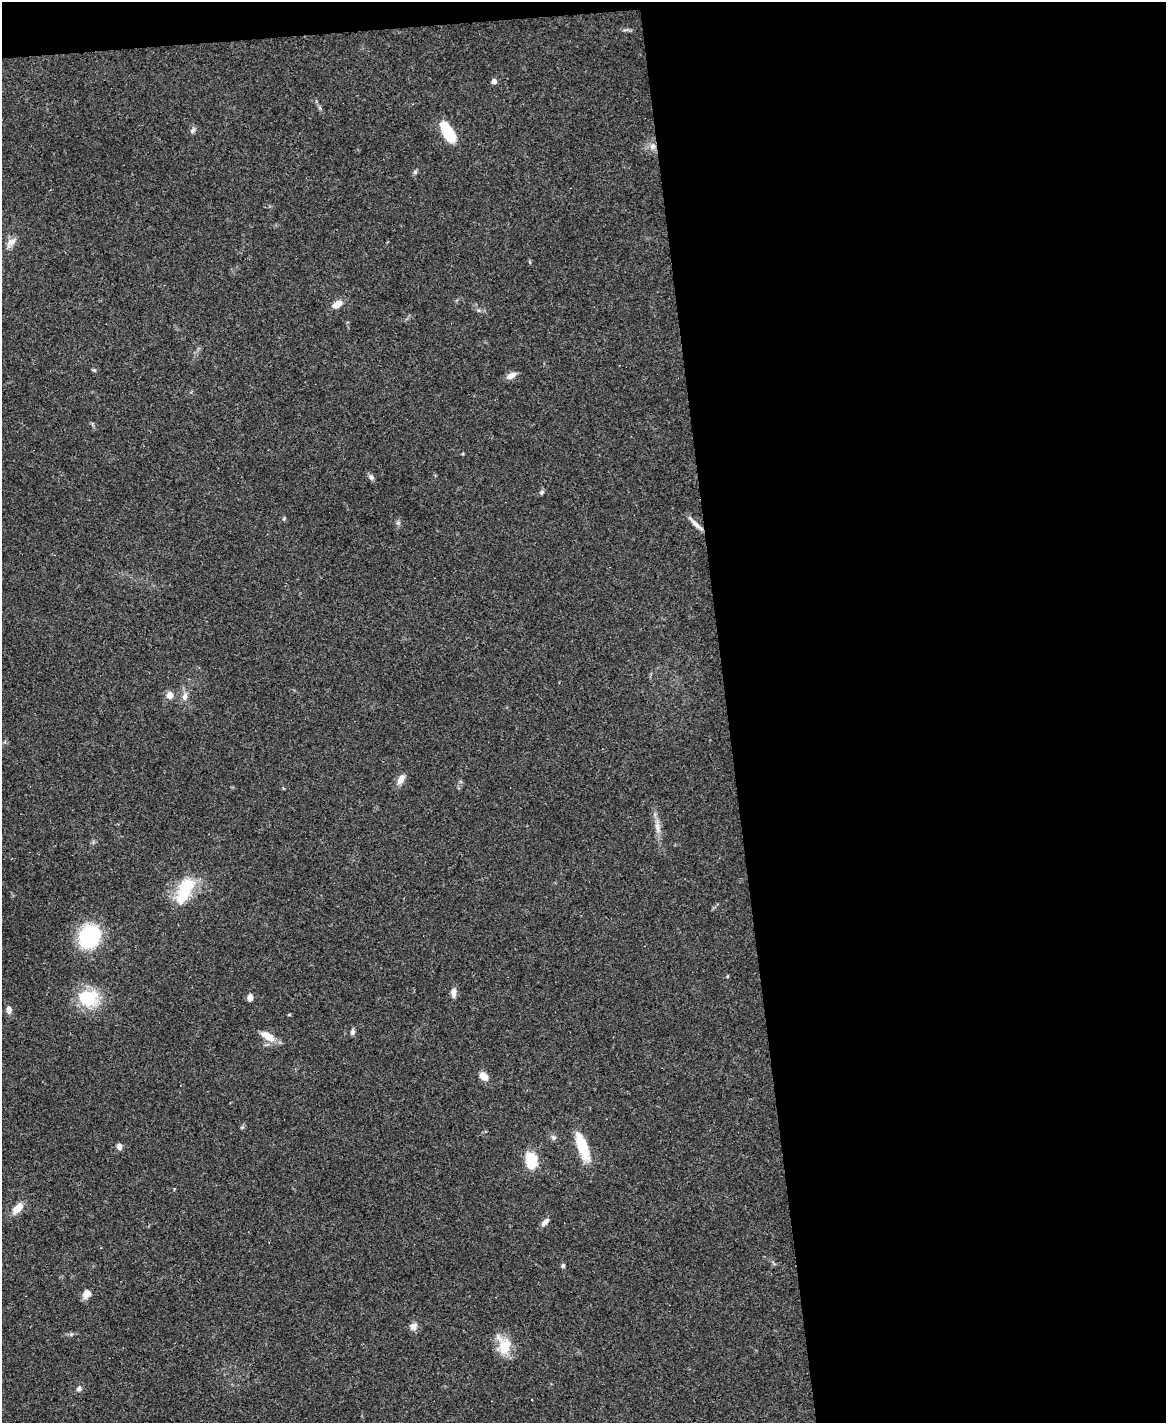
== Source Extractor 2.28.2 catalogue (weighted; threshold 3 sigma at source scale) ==
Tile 4 of 4 x 3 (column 4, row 1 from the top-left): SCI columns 3491-4654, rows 3082-4502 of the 4656 x 4633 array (HDU 1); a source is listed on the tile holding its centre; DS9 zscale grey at full resolution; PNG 1168 x 1425 px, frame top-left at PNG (2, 2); no overlay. Shown black and unused: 39% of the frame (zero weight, under 3 of 4 exposures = <1% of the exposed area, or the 3 px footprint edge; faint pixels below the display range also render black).
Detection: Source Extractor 2.28.2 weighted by HDU 2 'WHT'; one run over the whole footprint, this tile lists its part. Background 0.0738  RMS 0.005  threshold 0.0223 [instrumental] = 3 sigma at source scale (4.5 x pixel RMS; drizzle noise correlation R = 1.50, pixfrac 1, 0.05/0.05 arcsec/px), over >= 5 px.
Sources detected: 37; all 37 listed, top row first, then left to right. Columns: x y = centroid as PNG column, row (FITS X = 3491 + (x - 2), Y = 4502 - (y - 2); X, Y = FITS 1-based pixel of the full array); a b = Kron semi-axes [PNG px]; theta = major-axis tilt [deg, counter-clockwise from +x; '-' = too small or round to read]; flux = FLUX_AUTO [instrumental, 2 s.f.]
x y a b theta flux
494 81 5 5 - 2.6
193 131 8 5 56 1.2
447 132 24 10 -58 15
652 146 8 8 - 2.7
415 172 5 5 - 0.81
11 242 15 9 40 3.5
337 304 13 7 30 3.9
94 370 6 4 -43 0.59
511 375 12 7 28 3
371 477 8 6 -48 1.4
542 492 6 5 - 0.94
696 524 22 5 -42 3.1
170 695 9 8 - 2.8
185 696 13 7 80 2.7
401 779 11 7 60 4
657 827 16 6 -82 3.4
185 890 35 15 65 21
89 936 18 15 62 53
453 993 10 6 87 3
250 997 8 6 79 2.3
87 998 16 13 -6 26
9 1010 9 7 -89 1.9
289 1015 5 3 - 0.44
353 1032 7 6 - 1.3
268 1036 20 9 -31 6.2
483 1076 12 8 -38 3.8
553 1138 7 6 - 1.2
582 1146 33 10 -70 16
119 1147 8 6 -76 1.8
531 1161 18 12 -84 13
18 1208 13 8 47 5.7
545 1222 11 6 46 2.3
563 1266 5 5 - 0.97
87 1294 11 9 55 3.1
413 1326 10 8 30 2.6
504 1345 25 15 -72 11
79 1389 6 6 - 1.3
Overlapping masked pixels (flux is a lower limit): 1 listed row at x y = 696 524